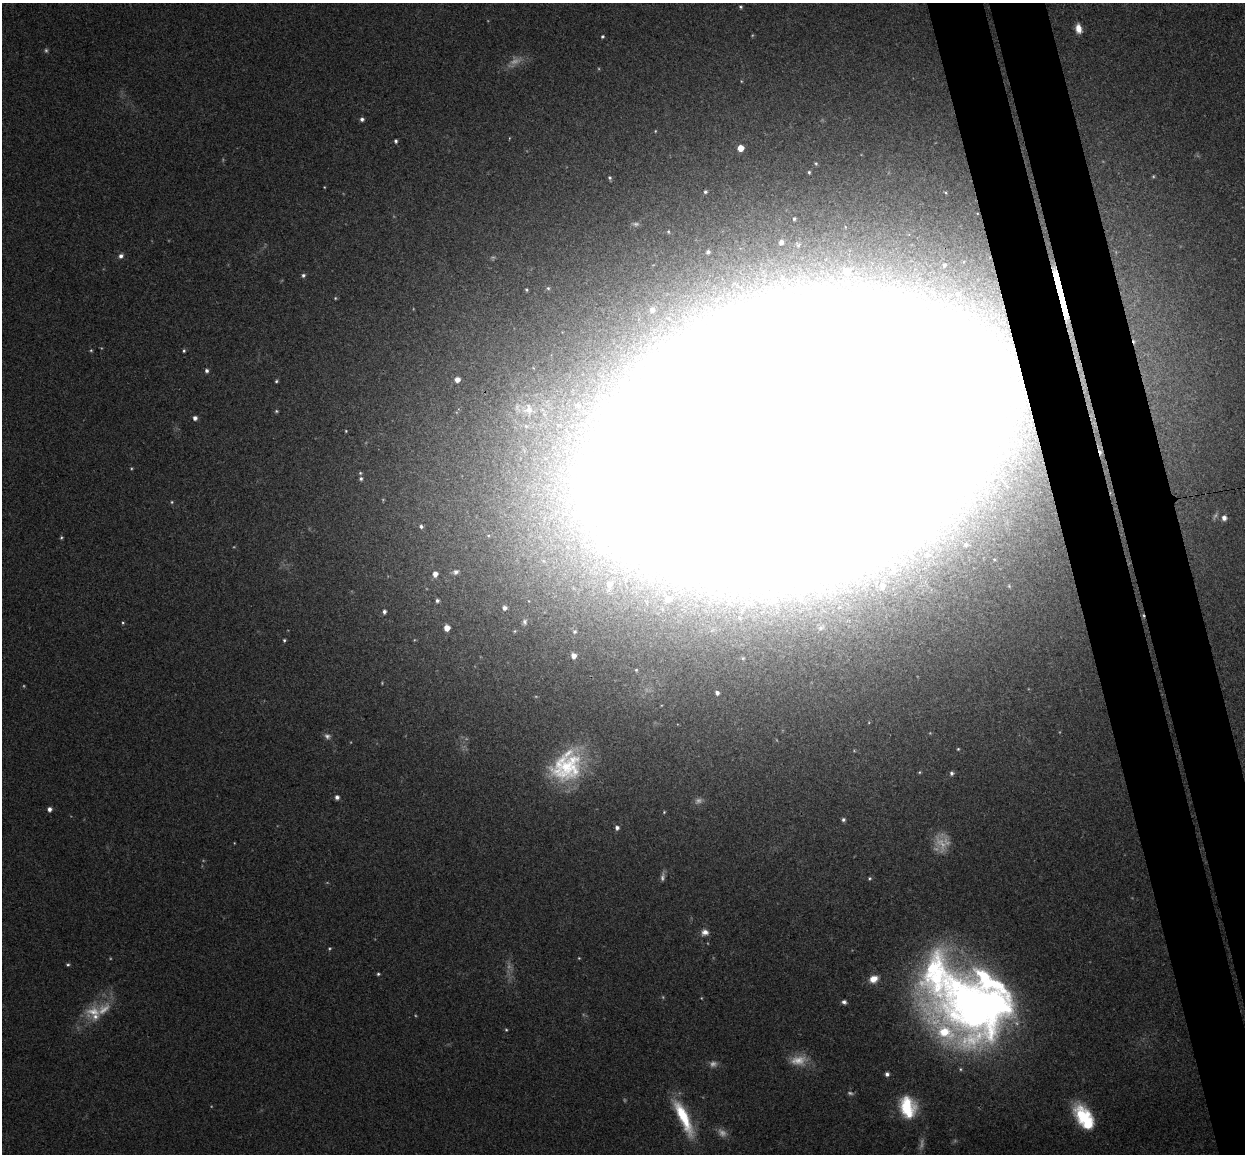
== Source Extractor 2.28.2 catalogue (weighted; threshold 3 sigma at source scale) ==
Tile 6 of 4 x 4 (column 2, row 2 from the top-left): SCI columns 1302-2544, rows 2457-3608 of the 5088 x 5029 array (HDU 1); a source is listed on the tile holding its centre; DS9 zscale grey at full resolution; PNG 1247 x 1156 px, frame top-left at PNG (2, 3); no overlay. Shown black and unused: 8% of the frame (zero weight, under 3 of 4 exposures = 6% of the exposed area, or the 3 px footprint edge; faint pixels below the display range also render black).
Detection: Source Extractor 2.28.2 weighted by HDU 2 'WHT'; one run over the whole footprint, this tile lists its part. Background 0.0709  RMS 0.0075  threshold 0.0339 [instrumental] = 3 sigma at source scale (4.5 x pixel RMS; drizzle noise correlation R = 1.50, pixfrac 1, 0.05/0.05 arcsec/px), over >= 5 px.
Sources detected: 126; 28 too faint to see at this stretch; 8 inside a brighter object's white glare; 2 cosmic-ray / hot-pixel residue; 1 long thin detection or spike segment (spike, bleed or trail) — not listed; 5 inside a brighter listed object's ellipse — not listed separately; the other 82 listed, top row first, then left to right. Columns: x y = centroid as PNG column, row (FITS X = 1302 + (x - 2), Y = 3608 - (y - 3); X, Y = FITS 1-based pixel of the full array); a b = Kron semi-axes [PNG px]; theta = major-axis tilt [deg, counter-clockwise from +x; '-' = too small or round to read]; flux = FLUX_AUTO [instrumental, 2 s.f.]
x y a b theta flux
741 7 5 4 - 1.1
1078 28 10 6 -78 7
602 37 5 4 - 1.2
362 119 5 5 - 2.3
655 131 4 3 - 0.68
509 138 4 3 - 0.59
396 141 4 4 - 1.7
740 148 5 5 - 10
816 163 5 4 - 0.99
809 172 4 3 - 0.97
610 178 5 4 - 1.4
324 187 3 3 - 0.54
705 192 4 4 - 1.5
946 193 5 3 - 0.78
794 219 3 3 - 1.2
845 227 5 3 - 0.66
668 232 5 4 - 0.88
781 242 6 5 - 3.3
798 245 9 7 -50 2.5
708 252 5 4 - 2
121 256 7 6 - 2.8
944 265 4 3 - 1.3
847 271 11 10 - 12
303 275 6 5 - 1.9
548 288 5 5 - 1.3
526 290 3 3 - 0.97
335 298 5 4 - 0.93
652 310 8 7 - 4.2
184 351 5 4 - 1.2
207 371 5 4 - 2.2
457 379 5 4 - 5
276 381 4 3 - 1.2
529 409 15 10 -82 7.1
276 411 5 4 - 1
195 418 5 4 - 3.1
797 439 198 106 17 52000
360 473 5 4 - 1
361 479 5 5 - 1.6
1224 518 7 6 - 4.8
421 526 5 4 - 1.8
61 537 4 4 - 1.1
965 545 6 5 - 1.6
456 572 8 6 23 2.3
435 574 5 5 - 4.9
609 584 12 8 87 9
882 586 9 7 -86 5.5
668 599 6 5 - 3.2
437 600 4 4 - 1.8
504 608 6 6 - 3.4
384 612 5 4 - 2.3
525 622 9 7 -80 2.8
123 623 4 4 - 0.91
447 628 5 5 - 8.4
821 628 9 7 17 2.8
574 632 4 4 - 1.2
284 640 4 3 - 1.1
573 656 5 5 - 5.1
636 670 4 3 - 0.76
717 693 5 4 - 2.3
327 736 10 7 -34 3
958 749 4 3 - 0.81
566 766 40 31 48 70
919 772 4 4 - 0.83
952 773 6 5 - 2
337 797 5 5 - 2.9
49 809 5 4 - 3.2
664 812 4 4 - 0.77
843 820 5 5 - 1.9
617 828 5 5 - 2.6
869 878 5 5 - 1.2
705 932 10 9 - 5
68 965 5 4 - 1.2
378 974 4 3 - 1.1
873 979 9 7 23 8.7
844 1002 6 5 - 2.3
972 1007 88 42 -58 390
93 1012 26 17 12 21
506 1030 4 4 - 0.83
887 1074 5 5 - 2.6
908 1107 25 17 -77 36
1083 1116 24 16 -60 39
683 1117 47 11 -65 40
Overlapping masked pixels (flux is a lower limit): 1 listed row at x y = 797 439